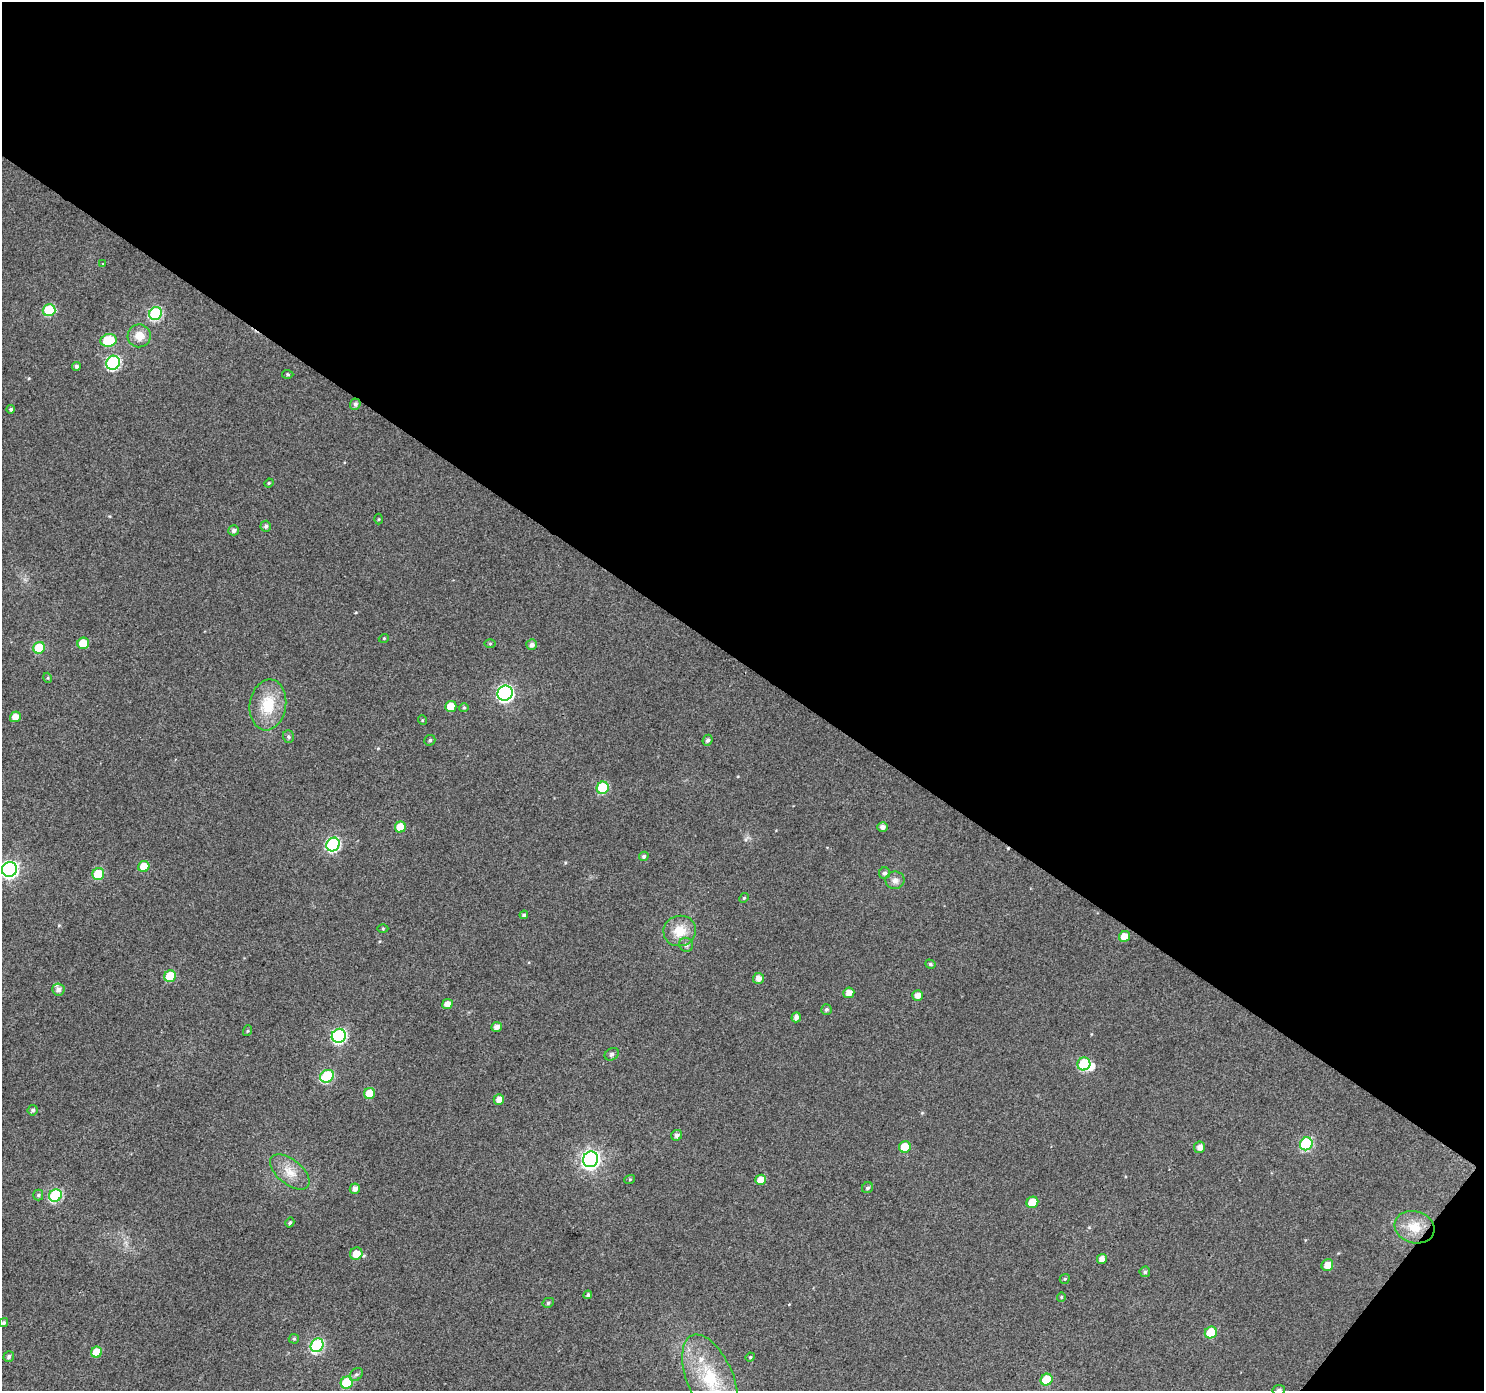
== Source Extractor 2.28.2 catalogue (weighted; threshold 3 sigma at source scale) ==
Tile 2 of 2 x 2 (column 2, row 1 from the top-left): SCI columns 1484-2965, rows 1503-2891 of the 2966 x 2987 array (HDU 1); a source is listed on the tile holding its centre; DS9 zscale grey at full resolution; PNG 1486 x 1393 px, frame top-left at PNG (2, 2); each listed source drawn as its Kron ellipse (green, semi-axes under 4 px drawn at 4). Shown black and unused: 49% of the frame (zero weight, under 3 of 4 exposures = <1% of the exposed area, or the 3 px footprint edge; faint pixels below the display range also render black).
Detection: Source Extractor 2.28.2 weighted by HDU 2 'WHT'; one run over the whole footprint, this tile lists its part. Background 0.0446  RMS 0.011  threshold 0.0504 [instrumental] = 3 sigma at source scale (4.5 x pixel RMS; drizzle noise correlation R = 1.50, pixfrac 1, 0.0396/0.0396 arcsec/px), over >= 5 px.
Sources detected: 102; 1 inside a brighter object's white glare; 1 cosmic-ray / hot-pixel residue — neither listed nor drawn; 2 inside a brighter listed object's ellipse — not listed separately; the other 98 listed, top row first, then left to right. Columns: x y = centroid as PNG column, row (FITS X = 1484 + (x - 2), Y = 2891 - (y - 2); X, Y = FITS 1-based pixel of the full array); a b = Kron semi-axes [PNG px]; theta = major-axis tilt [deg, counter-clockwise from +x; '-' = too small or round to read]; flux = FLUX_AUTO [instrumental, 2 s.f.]
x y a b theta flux
103 264 3 3 - 0.82
49 310 6 6 - 61
156 313 7 6 - 120
139 336 11 11 - 14
109 340 8 6 8 36
113 363 7 6 - 150
76 366 4 4 - 3
288 374 5 4 - 1.6
355 404 5 5 - 3.6
11 409 4 4 - 2
269 483 5 4 - 1.2
378 519 5 3 - 0.99
266 526 5 5 - 3
234 530 5 5 - 3.4
384 638 5 3 - 0.94
83 643 6 5 - 19
490 644 5 4 - 1.2
532 645 5 5 - 4.5
39 648 6 5 - 44
48 678 5 3 - 1.1
505 693 8 7 - 280
268 705 25 18 81 37
451 706 5 5 - 17
464 708 5 4 - 1.4
15 717 5 5 - 9.7
422 720 5 3 - 0.92
288 736 6 5 - 2
430 740 6 5 - 2.2
707 740 5 5 - 2.9
603 788 6 6 - 65
400 827 5 5 - 21
882 827 5 5 - 4.9
333 844 7 6 - 150
644 856 5 4 - 2.4
144 866 6 5 - 17
9 869 8 7 - 310
885 873 6 5 - 3.1
98 874 6 5 - 38
895 880 9 8 - 5.9
744 898 5 4 - 1.3
524 915 4 4 - 2.4
383 929 5 3 - 1.1
680 931 16 15 - 21
1124 936 6 5 - 13
686 945 7 6 - 4
930 964 5 4 - 2.1
170 976 6 5 - 32
758 978 5 5 - 6.6
58 989 6 6 - 4.3
849 993 5 5 - 7.8
918 995 5 5 - 7.5
447 1004 5 5 - 8.8
826 1009 5 5 - 2.3
796 1017 5 4 - 4.9
497 1027 5 4 - 6.2
247 1031 5 3 - 1.2
339 1036 7 6 - 170
612 1054 7 5 34 2.5
1084 1064 6 6 - 70
327 1076 7 6 - 86
370 1093 5 5 - 25
499 1100 5 5 - 7.2
33 1110 5 5 - 2.2
677 1135 6 5 - 4.1
1306 1144 7 6 - 100
905 1147 6 5 - 22
1200 1147 5 5 - 5.9
590 1159 8 7 - 400
290 1172 23 12 -39 18
630 1179 5 3 - 1.1
761 1180 5 5 - 13
867 1188 6 5 - 2.4
355 1189 5 5 - 5.4
38 1195 5 5 - 1.7
55 1195 6 6 - 100
1032 1202 6 5 - 25
290 1222 5 4 - 1.8
1414 1227 20 16 -16 23
356 1254 6 6 - 14
1102 1259 5 5 - 6.7
1327 1265 6 5 - 11
1145 1272 5 5 - 2.4
1065 1279 5 4 - 1.4
588 1295 4 3 - 2.2
1061 1297 5 4 - 1.3
548 1303 6 5 - 1.9
4 1323 5 4 - 2.4
1211 1332 6 5 - 38
294 1339 5 5 - 1.5
317 1345 7 6 - 120
97 1352 5 5 - 22
9 1357 5 5 - 2.5
750 1357 5 4 - 1.4
356 1374 7 5 45 2.8
710 1379 47 23 -67 73
1047 1380 6 5 - 38
347 1383 6 6 - 43
1279 1390 6 5 - 3.9
Isophote crosses this tile's border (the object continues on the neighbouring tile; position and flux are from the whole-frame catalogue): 3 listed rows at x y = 9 869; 710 1379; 1279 1390